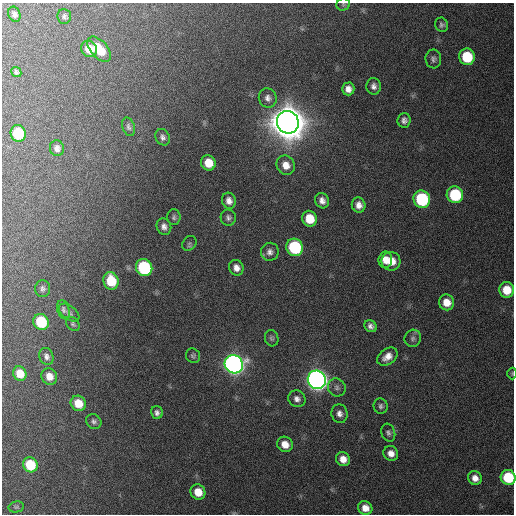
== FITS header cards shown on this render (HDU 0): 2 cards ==
NAXIS1  =                  512 / Axis length
NAXIS2  =                  512 / Axis length

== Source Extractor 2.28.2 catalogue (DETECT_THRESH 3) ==
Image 512 x 512 px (HDU 0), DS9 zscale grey, 1 PNG px = 1 image px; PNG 516 x 516 px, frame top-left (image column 1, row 512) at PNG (2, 3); each listed source drawn as its Kron ellipse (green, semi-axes under 4 px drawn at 4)
Background 180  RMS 13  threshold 39.8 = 3 sigma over >= 5 px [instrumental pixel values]
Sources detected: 72; all 72 listed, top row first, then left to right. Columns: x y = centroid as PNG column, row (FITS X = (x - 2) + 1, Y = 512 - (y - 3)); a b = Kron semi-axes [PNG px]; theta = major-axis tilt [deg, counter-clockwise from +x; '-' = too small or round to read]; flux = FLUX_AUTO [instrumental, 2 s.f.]
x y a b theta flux
343 4 7 6 - 1.6e+03
14 14 8 6 -66 3.2e+03
64 16 7 7 - 2.3e+03
442 25 7 6 - 2.4e+03
89 49 8 7 - 1.4e+04
99 49 15 8 -47 2.0e+04
467 57 8 7 - 4.0e+04
433 59 9 8 - 3.1e+03
16 72 5 4 - 2.2e+03
374 86 8 7 - 4.1e+03
348 89 6 6 - 5.8e+03
268 98 10 8 -63 4.6e+03
404 120 7 6 - 3.7e+03
288 122 11 10 - 3.8e+06
129 127 9 6 -70 2.6e+03
18 133 8 7 - 4.2e+04
163 137 8 7 - 3.3e+03
57 148 8 7 - 4.2e+03
208 163 8 7 - 1.6e+04
286 165 10 9 - 9.3e+03
455 195 8 8 - 5.8e+04
422 199 9 8 - 8.2e+04
229 201 8 7 - 5.2e+03
322 201 8 6 -64 5.3e+03
359 205 7 6 - 5.9e+03
174 217 8 6 -90 2.4e+03
228 218 8 7 - 3.1e+03
310 219 8 7 - 2.0e+04
164 227 8 7 - 4.6e+03
189 243 8 6 46 2.1e+03
295 247 9 8 - 8.6e+04
270 252 9 9 - 4.4e+03
385 260 8 6 80 9.0e+03
391 261 9 9 - 1.2e+04
144 267 9 8 - 9.2e+04
236 268 8 7 - 5.9e+03
111 281 9 7 -74 2.8e+04
43 289 8 7 - 3.0e+03
507 290 8 7 - 1.7e+04
447 302 8 7 - 1.1e+04
63 310 10 6 -75 2.4e+03
69 313 12 7 -37 2.8e+03
41 322 8 7 - 4.8e+04
73 324 8 5 -51 1.8e+03
371 326 6 5 - 3.7e+03
272 338 8 6 -72 2.1e+03
413 338 9 8 - 2.9e+03
46 356 9 6 -68 3.5e+03
193 356 7 7 - 2.1e+03
387 357 11 7 36 8.0e+03
234 364 9 9 - 7.0e+05
512 373 6 4 -90 1.1e+03
20 374 7 6 - 1.5e+04
49 376 8 7 - 9.2e+03
317 380 9 9 - 8.1e+05
337 387 9 8 - 3.8e+03
297 399 9 8 - 4.4e+03
78 403 8 7 - 1.8e+04
381 406 8 7 - 2.8e+03
157 413 6 6 - 3.1e+03
339 414 9 8 - 4.8e+03
94 421 8 7 - 2.8e+03
388 433 9 6 -70 2.8e+03
285 444 8 7 - 9.8e+03
391 453 7 7 - 6.5e+03
343 459 7 6 - 8.2e+03
30 465 8 7 - 3.7e+04
508 477 8 7 - 4.5e+04
475 478 7 6 - 6.4e+03
198 492 8 7 - 1.5e+04
16 507 7 5 11 1.7e+03
365 508 7 6 - 8.6e+03
At the frame edge (FLAGS 8, measured only in part): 3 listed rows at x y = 343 4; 512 373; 508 477